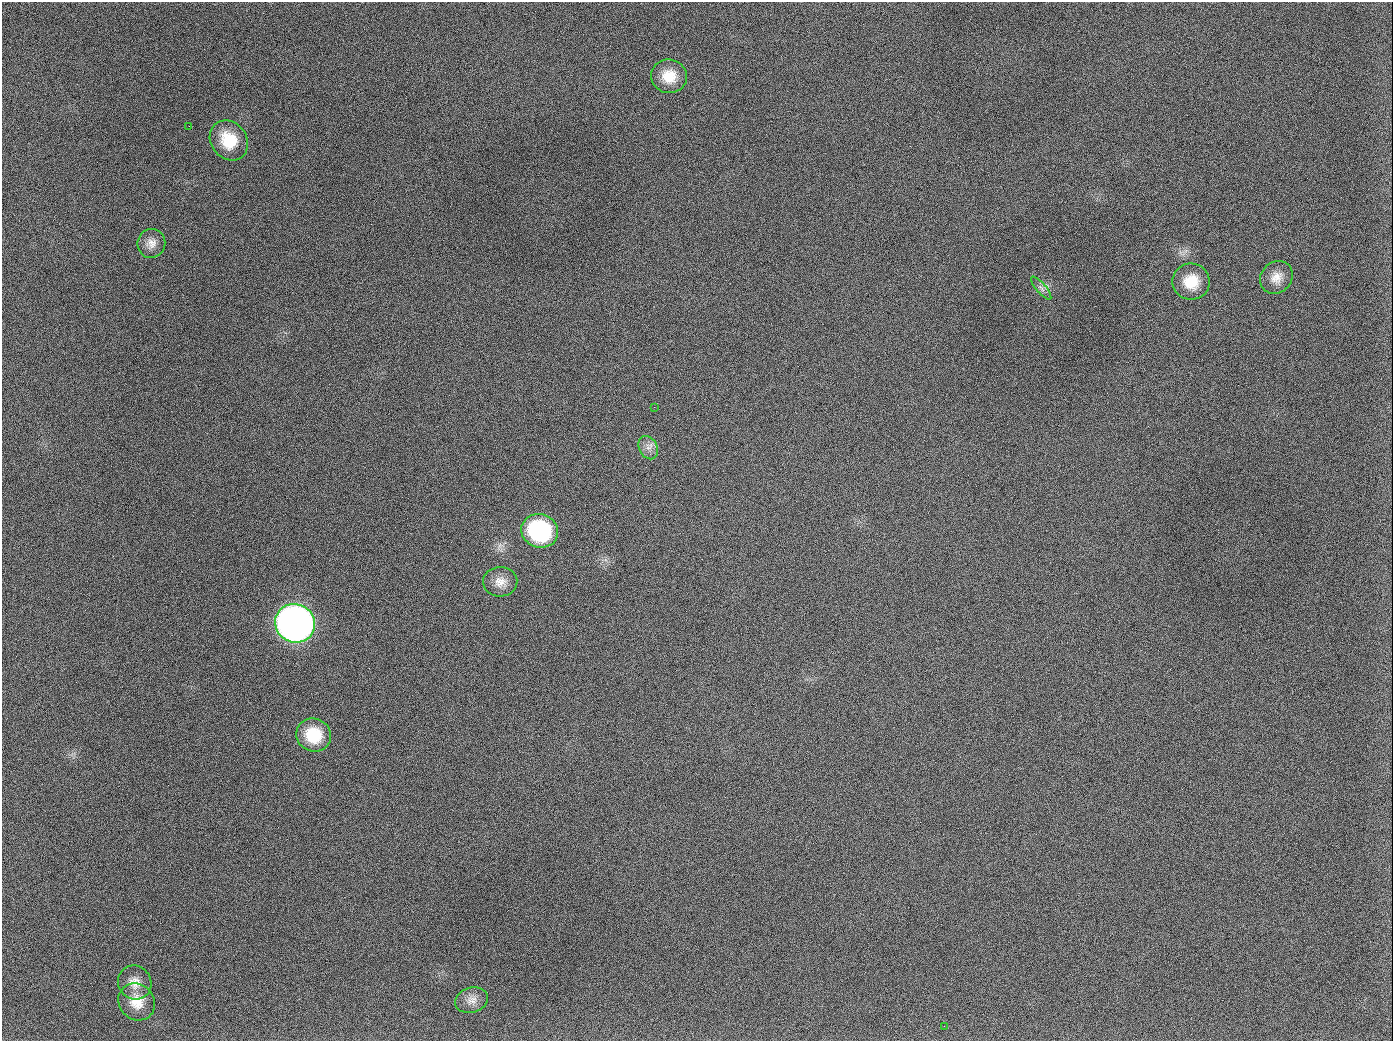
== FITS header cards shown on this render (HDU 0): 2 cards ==
NAXIS1  =                 1391
NAXIS2  =                 1039

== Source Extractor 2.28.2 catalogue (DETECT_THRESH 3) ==
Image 1391 x 1039 px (HDU 0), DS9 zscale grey, 1 PNG px = 1 image px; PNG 1395 x 1043 px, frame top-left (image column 1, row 1039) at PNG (2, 2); each listed source drawn as its Kron ellipse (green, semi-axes under 4 px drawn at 4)
Background 1680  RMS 74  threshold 222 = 3 sigma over >= 5 px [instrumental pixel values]
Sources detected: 17; all 17 listed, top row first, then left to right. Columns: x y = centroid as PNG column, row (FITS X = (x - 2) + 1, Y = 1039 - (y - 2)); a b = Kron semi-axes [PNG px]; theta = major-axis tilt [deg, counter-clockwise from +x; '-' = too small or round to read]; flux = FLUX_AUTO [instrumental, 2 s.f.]
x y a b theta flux
669 76 18 17 - 1.1e+05
189 126 2 2 - 6.4e+03
229 140 21 18 -53 1.7e+05
151 243 14 14 - 4.8e+04
1276 277 17 15 47 6.5e+04
1191 282 18 18 - 1.3e+05
1041 288 14 5 -50 2.1e+04
654 407 3 2 - 4.1e+03
648 448 12 9 -64 3.3e+04
540 531 18 16 -21 5.4e+05
500 582 17 15 3 6.3e+04
295 623 20 19 - 3.9e+06
314 735 17 16 - 1.7e+05
135 982 17 16 - 6.5e+04
472 1000 17 12 18 4.9e+04
137 1002 19 17 -47 9.6e+04
944 1026 3 2 - 5.7e+03